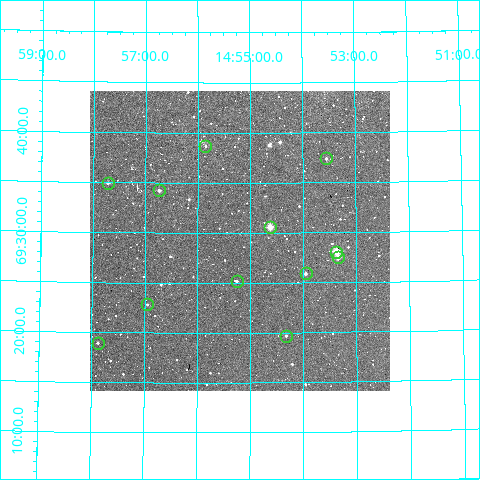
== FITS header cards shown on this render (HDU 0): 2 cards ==
NAXIS1  =                  300
NAXIS2  =                  300

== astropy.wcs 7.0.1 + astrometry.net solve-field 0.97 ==
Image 300 x 300 px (HDU 0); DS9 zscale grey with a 90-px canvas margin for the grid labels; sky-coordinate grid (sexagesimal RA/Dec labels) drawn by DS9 from the SOLVED WCS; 12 Tycho-2 reference stars matched to detected sources circled (green)
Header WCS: RA---TAN/DEC--TAN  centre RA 14:55:12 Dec +69:29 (223.80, +69.49 deg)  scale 6 arcsec/px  FOV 30.0' x 30.0'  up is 0 deg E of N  parity normal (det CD < 0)
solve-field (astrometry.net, Tycho-2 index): VERIFIED the header's WCS against the Tycho-2 star catalogue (verified at 2 index scales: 8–12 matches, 0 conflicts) and refined it, rather than solving blind
Solved WCS: RA---TAN-SIP/DEC--TAN-SIP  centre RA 14:55:12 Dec +69:29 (223.80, +69.49 deg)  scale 5.99 arcsec/px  FOV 29.9' x 30.0'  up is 0 deg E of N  parity normal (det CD < 0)
The solver's refit moves the header's centre by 0.6 arcsec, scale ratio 0.9978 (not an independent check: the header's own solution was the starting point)
Tycho-2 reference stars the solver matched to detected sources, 12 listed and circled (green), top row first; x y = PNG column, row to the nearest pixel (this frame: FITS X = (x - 94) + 1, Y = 300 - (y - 91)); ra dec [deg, ICRS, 3 dp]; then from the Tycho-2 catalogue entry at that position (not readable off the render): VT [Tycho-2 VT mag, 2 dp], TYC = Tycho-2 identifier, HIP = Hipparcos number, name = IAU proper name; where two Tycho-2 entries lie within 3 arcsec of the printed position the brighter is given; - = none
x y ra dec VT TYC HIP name
209 146 223.964 +69.644 11.76 4410-110-1 - -
330 158 223.386 +69.624 11.98 4410-79-1 - -
112 183 224.430 +69.582 11.62 4411-907-1 - -
163 190 224.185 +69.570 11.38 4411-609-1 - -
274 227 223.656 +69.510 9.75 4410-654-1 - -
340 252 223.343 +69.468 9.26 4410-292-1 - -
342 257 223.334 +69.459 10.67 4410-968-1 - -
310 273 223.488 +69.432 11.27 4410-207-1 - -
241 281 223.814 +69.420 12.75 4410-695-1 - -
151 304 224.237 +69.380 13.05 4411-1168-1 - -
290 336 223.581 +69.328 12.29 4410-323-1 - -
102 343 224.470 +69.315 12.38 4411-1243-1 - -